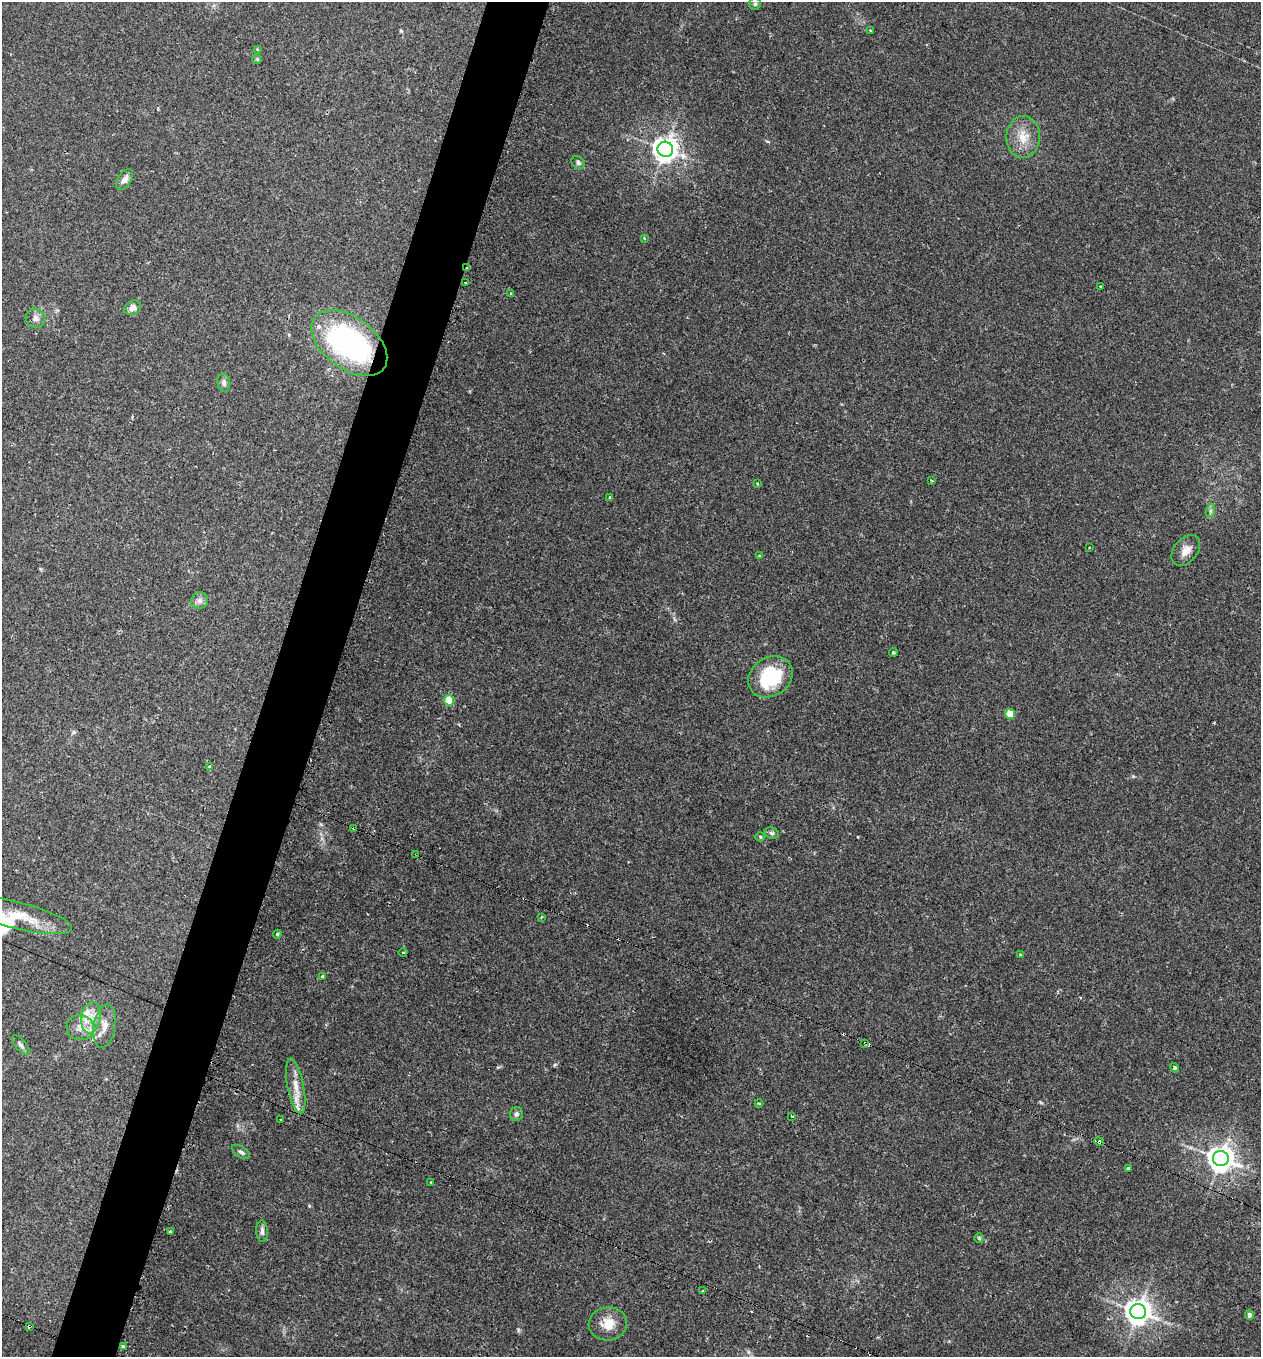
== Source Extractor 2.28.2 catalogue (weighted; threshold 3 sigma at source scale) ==
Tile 7 of 4 x 4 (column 3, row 2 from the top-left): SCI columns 2659-3917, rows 2714-4068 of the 5479 x 5487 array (HDU 1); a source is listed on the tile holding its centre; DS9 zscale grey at full resolution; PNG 1263 x 1359 px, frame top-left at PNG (2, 2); each listed source drawn as its Kron ellipse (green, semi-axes under 4 px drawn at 4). Shown black and unused: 5% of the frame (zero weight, under 2 of 3 exposures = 1% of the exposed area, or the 3 px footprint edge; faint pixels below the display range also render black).
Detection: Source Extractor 2.28.2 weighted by HDU 2 'WHT'; one run over the whole footprint, this tile lists its part. Background 0.0303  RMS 0.005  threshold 0.0227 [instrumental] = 3 sigma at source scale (4.5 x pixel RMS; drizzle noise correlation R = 1.50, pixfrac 1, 0.05/0.05 arcsec/px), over >= 5 px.
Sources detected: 75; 7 cosmic-ray / hot-pixel residue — neither listed nor drawn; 3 inside a brighter listed object's ellipse — not listed separately; the other 65 listed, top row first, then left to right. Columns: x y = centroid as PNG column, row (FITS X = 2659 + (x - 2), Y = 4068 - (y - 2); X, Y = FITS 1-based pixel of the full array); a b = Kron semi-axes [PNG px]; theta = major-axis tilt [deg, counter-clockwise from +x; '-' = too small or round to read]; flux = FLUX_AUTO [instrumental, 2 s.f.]
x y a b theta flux
755 4 6 6 - 0.95
870 31 4 3 - 0.47
257 49 4 3 - 0.39
257 59 5 5 - 0.63
1023 137 21 17 88 9.5
665 149 8 7 - 440
578 162 7 5 -47 1.4
125 179 12 6 57 2.7
644 238 3 3 - 0.46
467 268 3 2 - 1.8
465 283 3 2 - 0.53
1100 287 3 2 - 0.47
511 293 4 3 - 0.73
133 308 9 7 27 2.9
35 318 10 9 - 2.4
349 343 43 25 -36 110
224 383 9 6 -79 1.8
931 480 3 2 - 0.71
757 484 3 3 - 0.65
610 498 4 3 - 1
1210 511 7 4 72 1
1090 548 3 2 - 0.49
1186 550 17 11 51 4.9
759 556 4 4 - 0.48
200 601 9 8 - 2.3
893 652 4 4 - 0.74
770 677 23 19 34 31
449 700 5 5 - 14
1010 714 5 4 - 11
209 767 4 3 - 2.5
354 828 3 3 - 2.2
772 833 7 5 -16 1.3
760 837 5 5 - 0.62
416 854 3 2 - 0.58
17 915 57 13 -14 15
541 917 4 3 - 0.44
277 934 4 4 - 0.55
403 953 4 3 - 0.65
1020 955 3 3 - 1.2
322 976 4 3 - 0.61
91 1018 16 9 81 7
105 1026 22 10 81 6
80 1027 13 12 - 6.1
865 1043 3 2 - 0.85
21 1045 12 5 -49 1.6
1174 1068 5 4 - 1
296 1086 28 8 -79 7.2
759 1103 4 3 - 0.73
516 1114 7 6 - 1.5
792 1116 3 2 - 1.3
281 1120 3 3 - 1.2
1099 1142 5 4 - 1.4
241 1152 10 5 -33 1.3
1221 1159 8 7 - 520
1128 1168 4 3 - 1
431 1182 3 3 - 0.99
170 1231 4 3 - 0.5
262 1231 11 6 -87 1.9
979 1238 5 5 - 0.64
702 1291 3 3 - 1.5
1138 1312 8 7 - 530
1249 1315 4 4 - 2.4
608 1324 19 16 6 8.2
29 1326 4 3 - 2.6
124 1346 3 3 - 2.1
Overlapping masked pixels (flux is a lower limit): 8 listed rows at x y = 665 149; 467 268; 349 343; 354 828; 416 854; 865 1043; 1099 1142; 29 1326